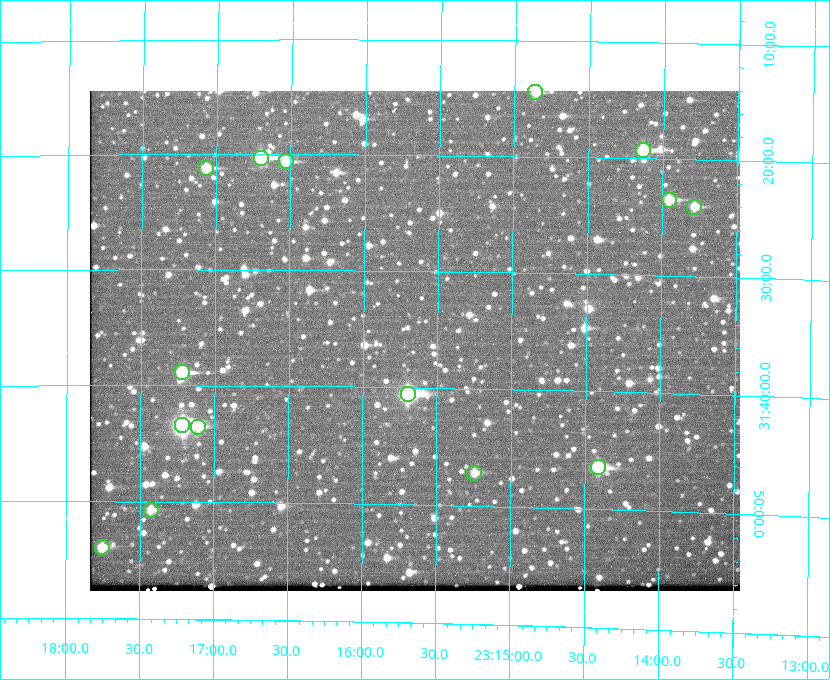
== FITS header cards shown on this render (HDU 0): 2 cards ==
NAXIS1  =                  650 / Width of table row in bytes
NAXIS2  =                  500 / Number of rows in table

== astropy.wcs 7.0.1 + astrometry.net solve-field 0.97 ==
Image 650 x 500 px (HDU 0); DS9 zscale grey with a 90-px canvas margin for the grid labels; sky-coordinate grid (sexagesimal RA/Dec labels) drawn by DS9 from the SOLVED WCS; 15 Tycho-2 reference stars matched to detected sources circled (green)
Header WCS: none
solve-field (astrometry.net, Tycho-2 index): SOLVED blind (the file carries no WCS)
Solved WCS: RA---TAN-SIP/DEC--TAN-SIP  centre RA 23:15:39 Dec +31:36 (348.91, +31.60 deg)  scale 5.16 arcsec/px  FOV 55.9' x 42.9'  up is +179 deg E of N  parity flipped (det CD > 0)
(file carries no celestial WCS; the grid is the blind solution)
Tycho-2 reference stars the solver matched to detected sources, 15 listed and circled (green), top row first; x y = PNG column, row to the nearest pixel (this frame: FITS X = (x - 90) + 1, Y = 500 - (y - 91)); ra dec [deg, ICRS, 3 dp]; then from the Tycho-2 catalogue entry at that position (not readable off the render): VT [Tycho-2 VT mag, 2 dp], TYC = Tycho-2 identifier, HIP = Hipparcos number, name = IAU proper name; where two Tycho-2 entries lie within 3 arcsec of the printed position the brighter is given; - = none
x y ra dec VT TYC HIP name
535 92 348.716 +31.241 10.71 2751-1879-1 - -
643 150 348.533 +31.321 8.95 2751-241-1 - -
261 158 349.176 +31.338 8.87 2752-38-1 - -
286 161 349.134 +31.344 10.32 2752-30-1 - -
206 168 349.268 +31.354 10.15 2752-13-1 - -
669 200 348.489 +31.392 10.19 2751-871-1 - -
694 207 348.446 +31.401 10.83 2751-661-1 - -
182 372 349.305 +31.647 9.68 2752-19-1 - -
408 394 348.924 +31.676 7.66 2752-472-1 114838 -
182 425 349.304 +31.724 8.18 2752-1095-1 114975 -
198 427 349.277 +31.726 11.07 2752-324-1 - -
598 467 348.603 +31.774 10.34 2751-877-1 - -
474 473 348.810 +31.787 10.96 2752-75-1 - -
151 510 349.356 +31.845 11.03 2752-240-1 - -
102 547 349.438 +31.899 10.25 2756-491-1 - -